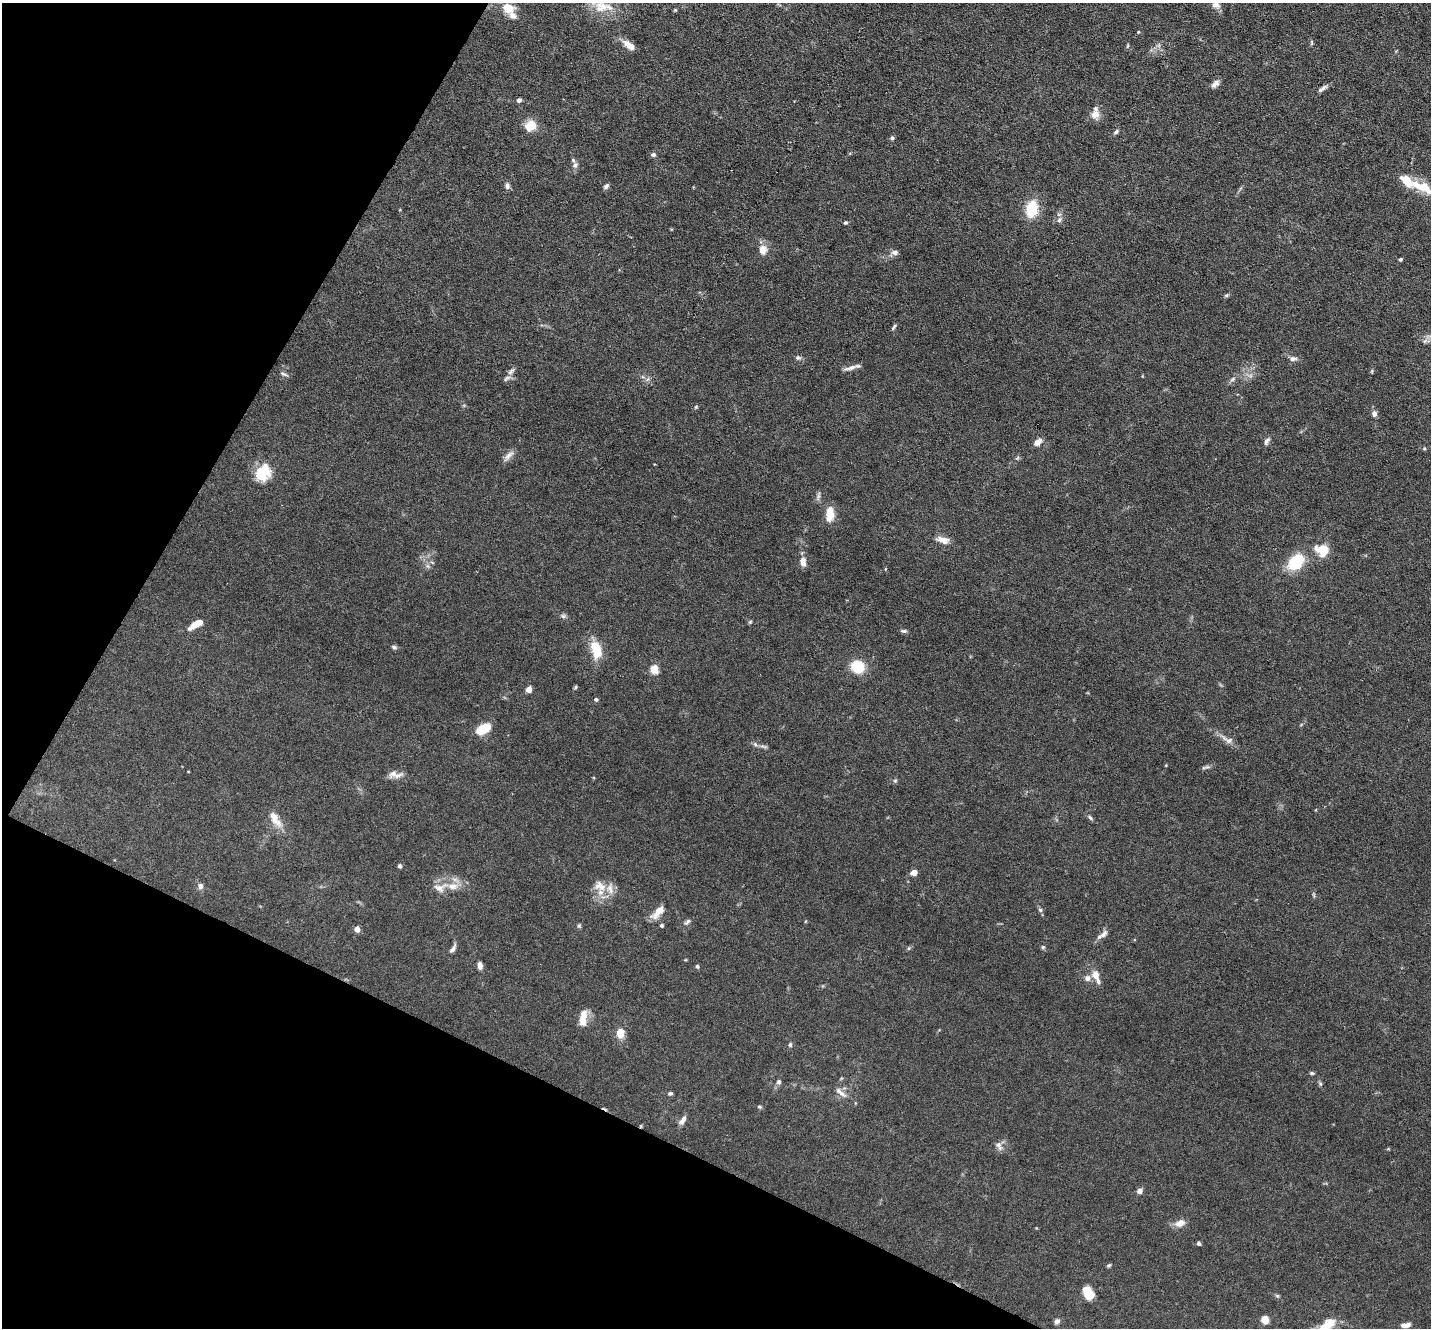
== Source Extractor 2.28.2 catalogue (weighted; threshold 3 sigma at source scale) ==
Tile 9 of 4 x 4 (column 1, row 3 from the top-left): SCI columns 1-1429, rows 1469-2794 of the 5716 x 5726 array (HDU 1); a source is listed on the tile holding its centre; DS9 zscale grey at full resolution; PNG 1433 x 1330 px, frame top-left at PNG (2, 3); no overlay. Shown black and unused: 25% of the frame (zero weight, under 3 of 6 exposures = <1% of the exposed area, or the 3 px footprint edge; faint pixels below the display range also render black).
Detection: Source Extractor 2.28.2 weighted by HDU 2 'WHT'; one run over the whole footprint, this tile lists its part. Background 0.0632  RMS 0.0045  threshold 0.0185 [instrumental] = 3 sigma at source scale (4.09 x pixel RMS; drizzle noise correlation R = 1.36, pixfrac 0.8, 0.05/0.05 arcsec/px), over >= 5 px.
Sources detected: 124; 1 too faint to see at this stretch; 1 cosmic-ray / hot-pixel residue — not listed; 9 inside a brighter listed object's ellipse — not listed separately; the other 113 listed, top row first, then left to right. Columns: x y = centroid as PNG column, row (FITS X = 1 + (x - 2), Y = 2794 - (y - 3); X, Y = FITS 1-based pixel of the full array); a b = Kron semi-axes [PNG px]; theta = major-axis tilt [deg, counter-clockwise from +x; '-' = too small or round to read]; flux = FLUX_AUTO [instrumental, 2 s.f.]
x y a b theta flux
1215 5 11 8 -11 2.5
603 7 32 15 -3 11
508 8 12 10 -21 7.4
675 10 4 4 - 0.45
1138 32 4 3 - 0.34
1311 43 8 4 90 0.59
627 44 15 8 -42 3.8
1128 46 6 4 87 0.51
1215 84 12 7 40 2
1322 88 16 5 34 1.6
519 100 5 5 - 1.3
1095 114 13 12 - 3.6
530 125 12 10 30 7.9
1116 132 8 5 40 0.96
892 138 5 5 - 0.83
653 154 7 6 - 1.1
575 165 9 6 53 1.3
507 186 8 7 - 1.3
606 186 9 5 46 1
1422 187 31 11 -24 11
1032 209 18 12 79 13
1059 220 9 5 63 1.3
845 223 5 4 - 0.63
763 250 13 10 84 3.9
895 252 8 6 1 1.7
1400 259 4 3 - 0.6
1226 295 6 5 - 0.66
894 327 9 4 56 0.73
798 358 8 6 -9 1
1293 359 10 6 2 1.7
850 368 20 5 13 2.1
1372 371 6 4 88 0.47
511 372 10 5 42 1.4
284 374 12 4 -22 1.1
1232 379 10 5 37 1.3
696 407 5 4 - 0.53
1374 414 7 6 - 1.8
1267 441 11 6 63 1.4
1037 442 10 6 35 2.6
1424 449 5 4 - 0.48
508 456 19 6 45 2.4
1017 458 6 4 44 0.63
263 472 21 16 60 12
818 496 13 4 83 1.1
830 514 15 8 87 7.4
943 540 15 7 -15 3.8
1323 550 11 9 -14 11
803 562 12 8 -84 2.9
1296 562 15 10 48 20
428 566 7 4 -71 0.87
885 569 5 3 - 0.31
563 616 8 5 -2 0.99
750 622 6 4 44 0.55
196 624 16 6 32 5.4
904 631 8 4 -5 0.9
394 647 7 5 -28 0.92
596 649 13 8 -74 14
858 667 12 11 - 13
654 669 5 5 - 18
576 687 6 4 88 0.53
529 689 4 4 - 4.8
596 699 4 4 - 0.9
483 729 14 8 28 11
1229 740 12 7 23 1.8
764 746 11 4 -12 1.1
1166 765 4 3 - 0.32
1207 767 10 4 6 0.99
188 771 3 2 - 0.26
395 775 21 8 -1 3.1
895 781 6 5 - 0.67
1090 817 9 4 -39 0.97
275 819 25 11 -50 5.7
400 866 5 4 - 0.84
914 872 7 5 18 2.7
200 886 7 7 - 1.7
600 886 18 13 -22 6
440 887 24 14 15 6.5
1040 910 6 5 - 0.83
659 911 19 7 46 5.1
687 922 10 4 37 1.1
662 925 4 4 - 0.77
579 926 6 5 - 0.64
357 929 4 4 - 4.8
1102 935 18 6 36 2.2
1043 947 5 5 - 0.63
909 948 6 4 71 0.52
453 949 12 5 57 1.6
480 965 7 5 -82 2.2
697 966 5 4 - 0.73
1095 975 10 8 -72 3.8
1087 978 7 7 - 2
582 1020 14 9 -82 4.4
620 1033 8 6 81 7.4
790 1045 6 5 - 0.78
1312 1073 6 4 -1 0.69
779 1082 6 5 - 1.2
1320 1084 6 5 - 0.71
840 1092 20 6 -40 2.7
670 1093 6 5 - 0.79
759 1107 6 5 - 0.63
683 1120 14 6 54 2
641 1126 6 3 71 0.43
999 1146 13 7 -68 1.9
1140 1191 6 5 - 2
1180 1223 10 7 24 4
1199 1243 4 4 - 0.93
1109 1265 6 4 17 0.65
1088 1293 14 9 -59 8.4
1277 1296 6 4 -1 0.59
1265 1319 7 7 - 4.7
1057 1321 7 6 - 1.4
1327 1325 24 13 33 8.4
1405 1325 10 5 10 2.5
Overlapping masked pixels (flux is a lower limit): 1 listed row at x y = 641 1126
Isophote crosses this tile's border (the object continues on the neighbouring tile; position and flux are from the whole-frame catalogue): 4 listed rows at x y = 1215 5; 603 7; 1422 187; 1327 1325